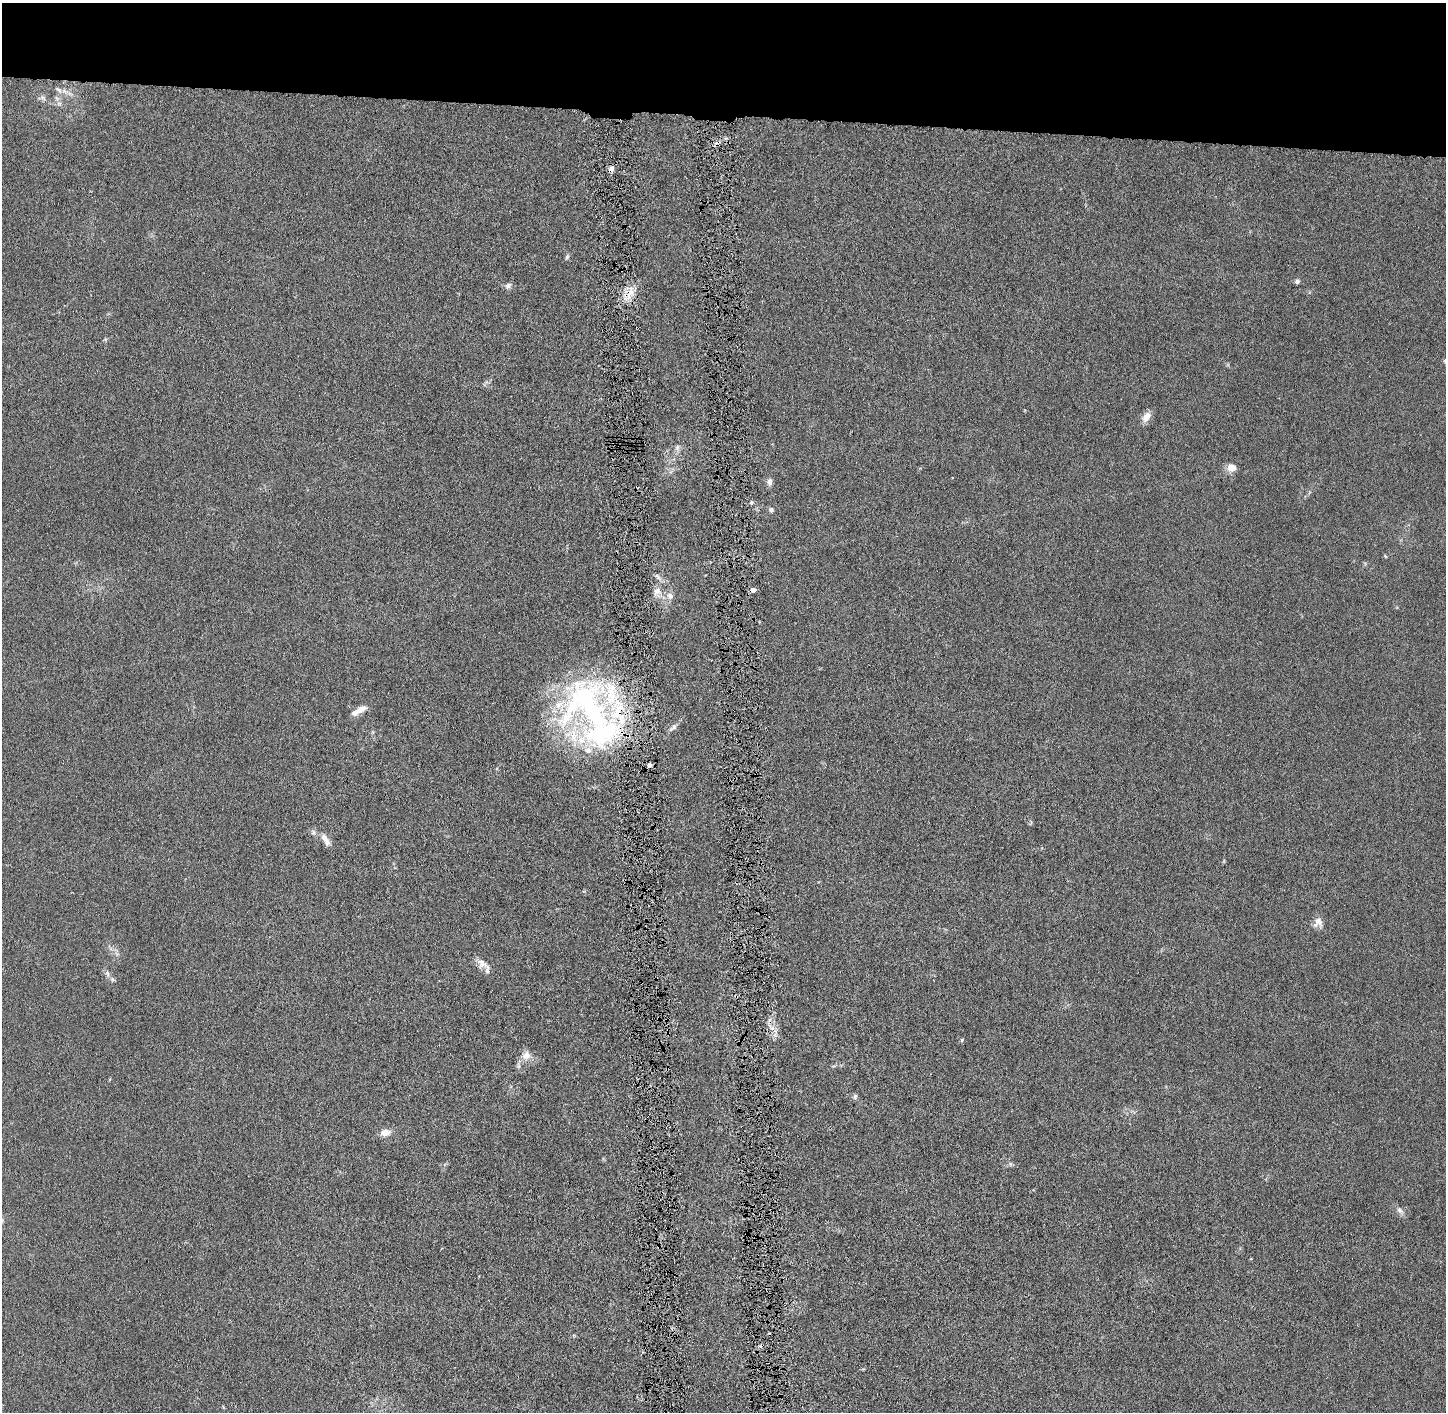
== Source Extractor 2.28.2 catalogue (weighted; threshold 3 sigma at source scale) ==
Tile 2 of 3 x 3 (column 2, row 1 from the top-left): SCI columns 1460-2903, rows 2826-4235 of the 4362 x 4242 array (HDU 1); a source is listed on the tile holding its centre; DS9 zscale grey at full resolution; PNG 1448 x 1414 px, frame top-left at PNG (2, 3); no overlay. Shown black and unused: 8% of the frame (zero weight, under 4 of 8 exposures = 1% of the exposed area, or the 3 px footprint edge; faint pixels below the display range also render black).
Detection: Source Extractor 2.28.2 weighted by HDU 2 'WHT'; one run over the whole footprint, this tile lists its part. Background 0.0136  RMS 0.0045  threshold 0.0183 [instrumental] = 3 sigma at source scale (4.09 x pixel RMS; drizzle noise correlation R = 1.36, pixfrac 0.8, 0.05/0.05 arcsec/px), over >= 5 px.
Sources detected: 37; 5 inside a brighter listed object's ellipse — not listed separately; the other 32 listed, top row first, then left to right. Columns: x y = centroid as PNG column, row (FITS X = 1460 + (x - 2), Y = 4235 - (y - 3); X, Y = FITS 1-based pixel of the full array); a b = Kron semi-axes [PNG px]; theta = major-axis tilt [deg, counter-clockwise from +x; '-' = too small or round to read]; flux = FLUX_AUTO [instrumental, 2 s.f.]
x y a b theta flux
58 90 13 6 -37 1.8
43 98 10 5 -45 1.2
59 104 6 6 - 1.1
611 169 7 6 - 2.1
567 257 6 5 - 0.7
1297 281 6 5 - 1.1
508 286 9 7 33 1.4
629 296 12 4 85 2.7
1146 417 10 7 58 4.2
677 448 8 6 75 1.3
1232 467 9 8 - 3.8
770 482 9 6 78 1.8
752 502 5 4 - 0.7
771 510 6 6 - 0.83
1385 556 5 3 - 0.34
657 576 11 5 -37 1.3
753 590 4 4 - 3.1
657 591 12 8 61 2.6
670 596 11 8 -34 2.3
591 708 82 55 -50 130
361 709 14 7 28 3.4
673 728 14 6 42 1.7
313 833 8 6 -89 1.1
325 840 19 7 -59 3.1
1318 922 13 11 72 2.9
483 964 20 10 -37 3.6
107 973 8 5 -59 1.2
962 1040 5 4 - 0.53
526 1055 14 11 42 3.6
855 1096 8 5 87 0.86
385 1133 14 9 9 3.1
1400 1210 11 6 -44 1.6
Overlapping masked pixels (flux is a lower limit): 3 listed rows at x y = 611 169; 629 296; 591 708